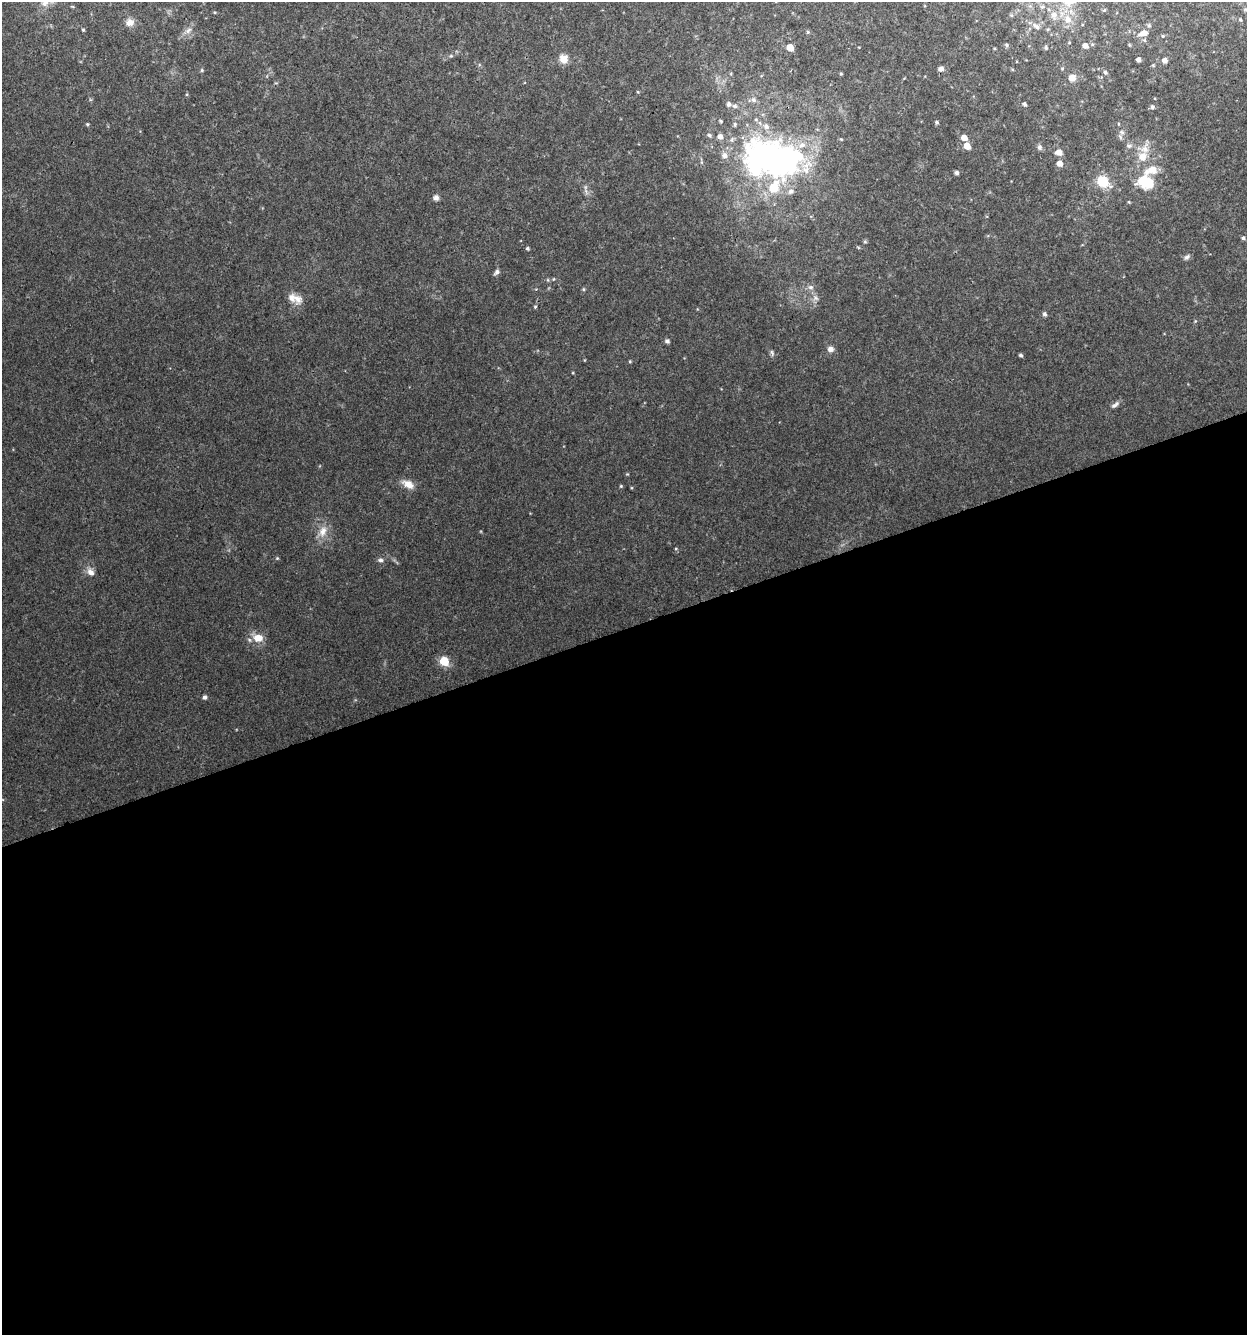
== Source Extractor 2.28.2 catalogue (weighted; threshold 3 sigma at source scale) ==
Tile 15 of 4 x 4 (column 3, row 4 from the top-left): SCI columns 2550-3794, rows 1-1333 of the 5150 x 5332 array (HDU 1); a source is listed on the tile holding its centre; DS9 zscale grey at full resolution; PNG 1249 x 1337 px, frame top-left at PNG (2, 2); no overlay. Shown black and unused: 53% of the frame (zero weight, under 2 of 3 exposures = <1% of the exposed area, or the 3 px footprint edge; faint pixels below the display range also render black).
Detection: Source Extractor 2.28.2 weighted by HDU 2 'WHT'; one run over the whole footprint, this tile lists its part. Background 0.0449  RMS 0.0057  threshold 0.0255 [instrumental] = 3 sigma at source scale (4.5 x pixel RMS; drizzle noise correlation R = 1.50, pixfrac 1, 0.0396/0.0396 arcsec/px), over >= 5 px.
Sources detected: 76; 1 inside a brighter object's white glare — not listed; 3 inside a brighter listed object's ellipse — not listed separately; the other 72 listed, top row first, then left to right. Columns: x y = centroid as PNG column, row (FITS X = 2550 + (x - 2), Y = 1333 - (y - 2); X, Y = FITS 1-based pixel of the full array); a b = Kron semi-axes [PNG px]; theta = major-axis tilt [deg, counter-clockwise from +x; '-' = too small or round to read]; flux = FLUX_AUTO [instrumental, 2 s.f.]
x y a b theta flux
1054 15 8 8 - 3
1068 19 9 8 - 3.9
1240 19 4 4 - 0.49
130 22 11 10 - 3.2
1149 25 5 4 - 0.75
1037 27 9 6 -40 1.7
83 30 4 3 - 0.55
188 30 11 5 45 2
808 32 5 4 - 0.56
1144 33 10 6 12 3.6
1144 40 5 3 - 0.62
1007 45 5 4 - 0.86
1085 45 5 5 - 2.9
790 47 5 5 - 7.3
1046 48 6 4 -88 0.8
563 59 11 11 - 4
1138 60 4 4 - 1.9
1164 60 6 5 - 2
941 68 6 6 - 1.9
202 70 5 4 - 0.66
1105 72 5 4 - 1
841 74 5 3 - 0.47
1072 78 7 6 - 4.6
753 100 6 6 - 1.5
729 104 6 5 - 1.4
1024 104 5 4 - 1.2
735 106 6 5 - 1.1
1152 107 5 5 - 1.1
721 121 5 3 - 0.56
937 122 5 4 - 0.79
87 124 4 4 - 0.6
735 124 5 4 - 0.82
766 126 8 7 - 2.4
709 135 5 5 - 0.84
720 136 6 6 - 2.3
964 138 5 5 - 4.7
802 145 10 7 26 3.3
967 146 5 5 - 6.1
1129 146 6 6 - 1.2
1039 147 7 6 - 1.4
1059 152 6 5 - 4.1
725 155 7 7 - 2.4
764 157 34 27 12 150
1142 157 9 9 - 5.4
1059 163 5 5 - 4
956 173 4 4 - 1.5
1102 181 7 7 - 20
1146 182 19 13 -18 16
774 187 8 6 63 20
791 191 7 6 - 1.8
436 198 7 6 - 1.8
1243 238 5 5 - 0.95
527 248 4 4 - 0.74
1187 257 8 5 37 1.3
497 272 7 5 50 1.5
811 287 7 5 -19 1.4
297 299 14 11 -53 4.4
535 307 4 4 - 0.58
1044 314 6 5 - 1.2
667 341 5 4 - 1.5
830 349 9 7 2 2
1021 355 4 3 - 1
630 361 5 3 - 0.51
1115 405 11 5 37 1.7
408 484 16 9 -29 4.5
621 486 4 4 - 0.55
323 531 16 9 69 5.1
380 560 6 5 - 1.3
90 572 10 8 -37 3
258 638 11 9 -7 6.3
444 661 5 5 - 27
205 697 5 4 - 1.4
Unlisted compact peaks at least as high as the median listed source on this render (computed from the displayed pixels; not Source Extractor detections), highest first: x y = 277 558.